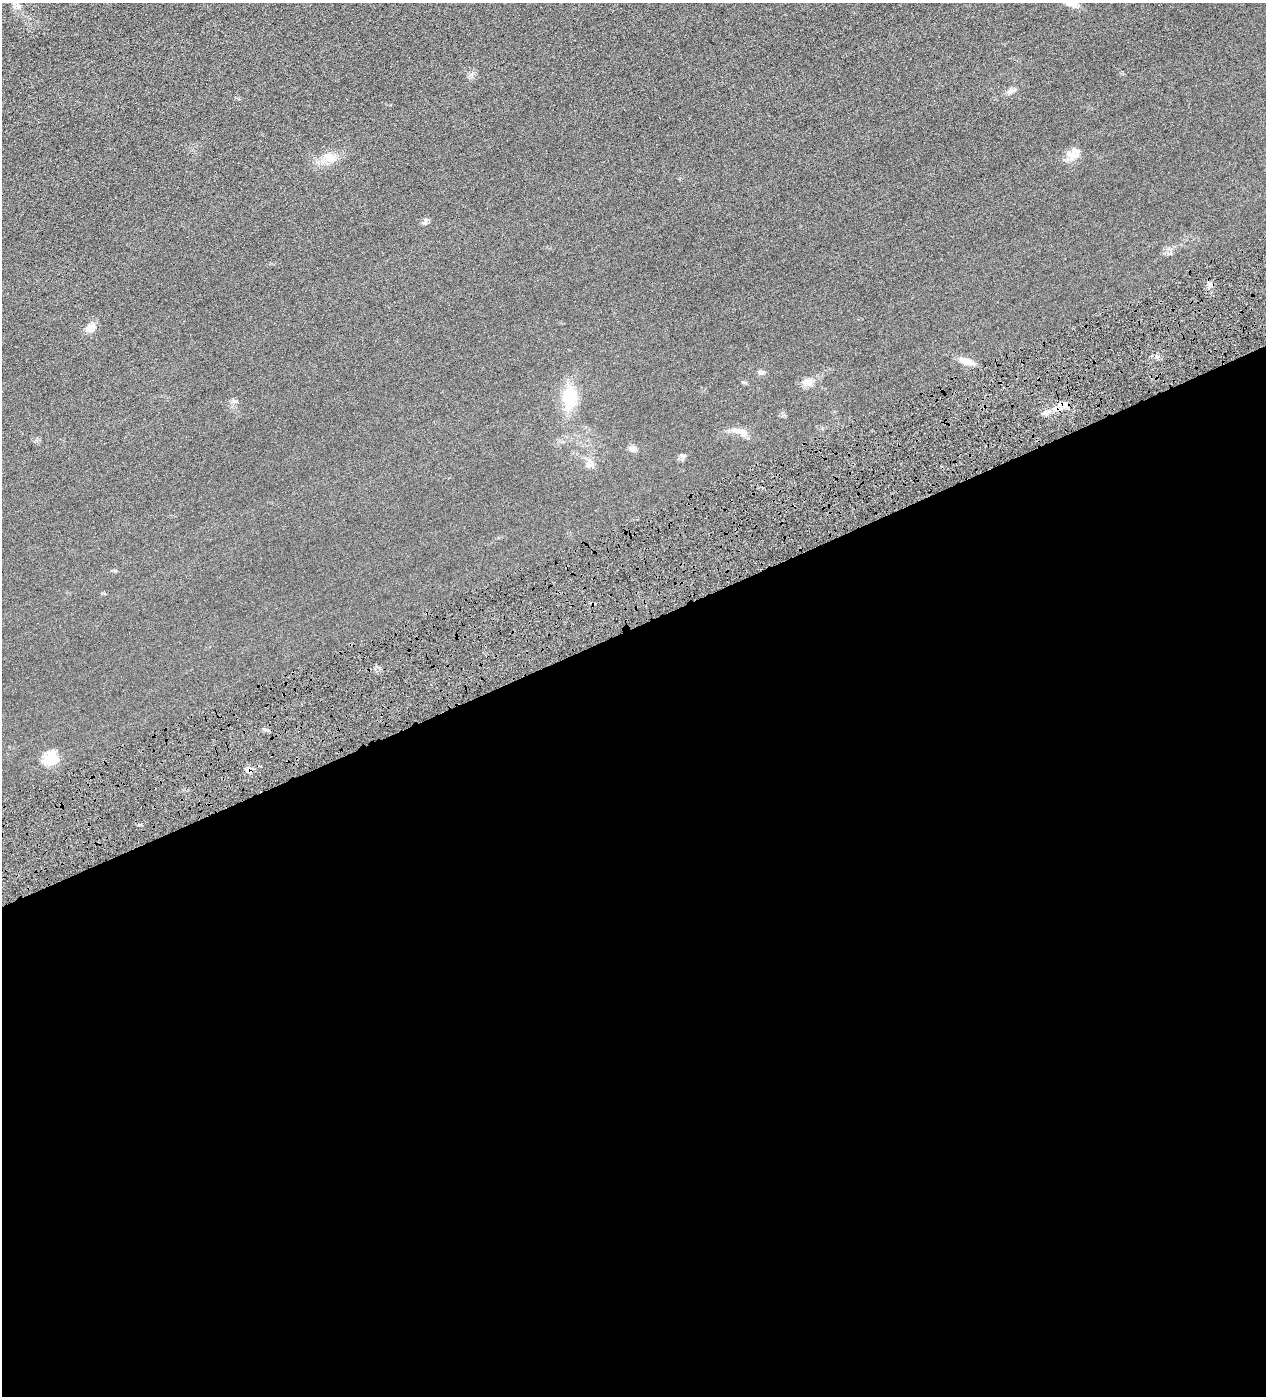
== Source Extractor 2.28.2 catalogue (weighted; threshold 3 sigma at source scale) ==
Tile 15 of 4 x 4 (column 3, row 4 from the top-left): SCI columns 2692-3955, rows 2-1395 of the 5513 x 5577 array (HDU 1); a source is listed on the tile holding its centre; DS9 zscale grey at full resolution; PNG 1268 x 1398 px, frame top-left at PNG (2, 3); no overlay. Shown black and unused: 55% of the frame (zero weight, under 4 of 8 exposures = <1% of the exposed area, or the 3 px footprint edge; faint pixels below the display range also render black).
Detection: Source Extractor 2.28.2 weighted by HDU 2 'WHT'; one run over the whole footprint, this tile lists its part. Background 0.0133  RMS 0.0042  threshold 0.0173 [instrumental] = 3 sigma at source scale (4.09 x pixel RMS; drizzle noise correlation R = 1.36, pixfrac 0.8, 0.05/0.05 arcsec/px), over >= 5 px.
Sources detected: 18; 2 cosmic-ray / hot-pixel residue — not listed; the other 16 listed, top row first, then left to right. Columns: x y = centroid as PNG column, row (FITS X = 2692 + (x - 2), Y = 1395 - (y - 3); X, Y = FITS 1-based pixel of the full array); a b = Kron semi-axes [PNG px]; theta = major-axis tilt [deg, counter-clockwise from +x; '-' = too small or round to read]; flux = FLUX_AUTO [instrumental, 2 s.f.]
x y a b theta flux
1071 3 19 9 -28 3.4
18 6 10 8 -20 1.6
1014 89 8 3 31 0.72
1072 155 20 9 1 3.3
332 157 19 11 2 4
425 221 8 3 71 0.69
89 328 11 10 - 2.5
966 361 19 8 -19 3.5
808 381 14 10 -1 2.7
744 382 6 4 18 0.44
570 397 29 19 87 11
1065 404 9 7 -40 2.1
739 431 22 7 -13 3.1
633 449 9 8 - 1.4
591 464 11 7 -44 1.6
51 757 18 15 -59 6.4
Isophote crosses this tile's border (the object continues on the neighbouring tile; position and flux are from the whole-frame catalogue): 1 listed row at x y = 1071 3
Unlisted compact peaks at least as high as the median listed source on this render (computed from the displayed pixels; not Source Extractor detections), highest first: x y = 234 401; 1156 356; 759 372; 264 729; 683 456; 1047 412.